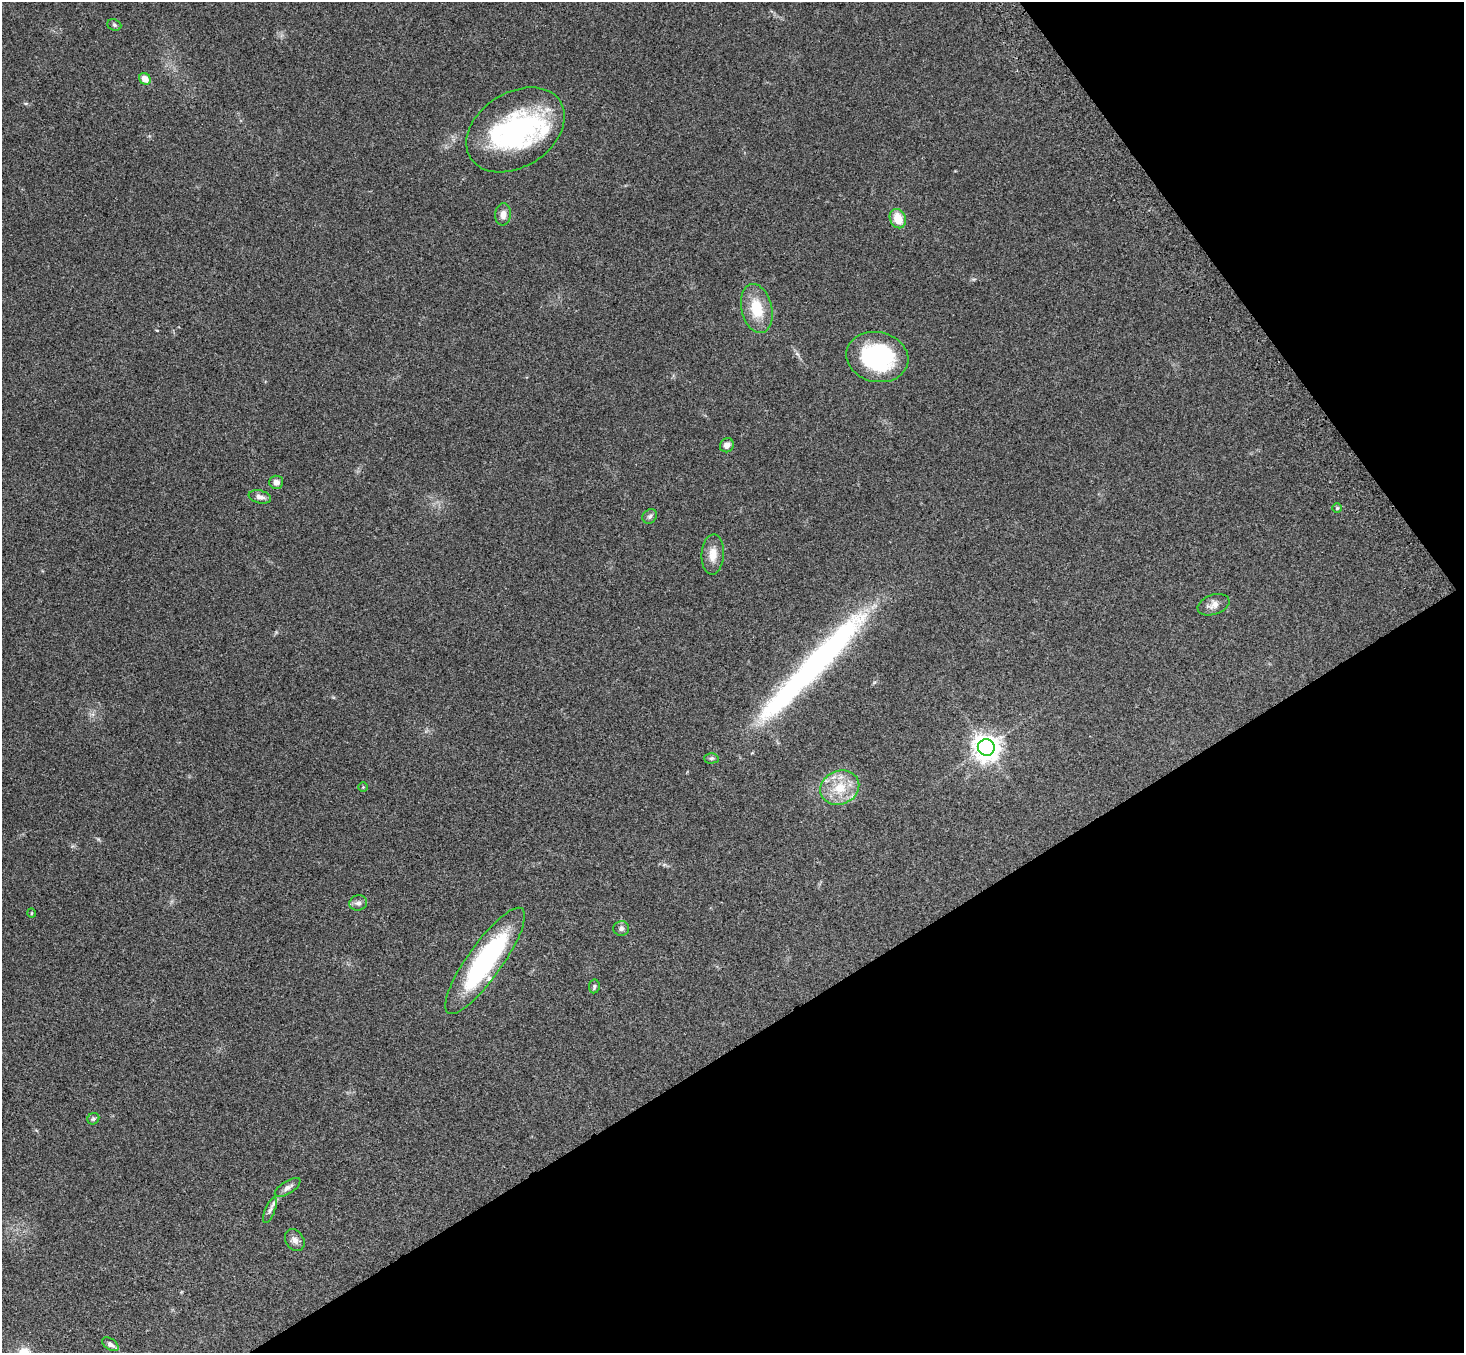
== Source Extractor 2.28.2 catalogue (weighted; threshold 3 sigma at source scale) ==
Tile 12 of 4 x 4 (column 4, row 3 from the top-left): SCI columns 4470-5931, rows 1705-3055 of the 6010 x 5974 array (HDU 1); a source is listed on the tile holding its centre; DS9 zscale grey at full resolution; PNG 1466 x 1355 px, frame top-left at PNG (2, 2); each listed source drawn as its Kron ellipse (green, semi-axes under 4 px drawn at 4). Shown black and unused: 30% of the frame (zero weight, under 3 of 4 exposures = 5% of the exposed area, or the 3 px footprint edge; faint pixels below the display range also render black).
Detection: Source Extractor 2.28.2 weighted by HDU 2 'WHT'; one run over the whole footprint, this tile lists its part. Background 0.204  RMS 0.0084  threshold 0.0379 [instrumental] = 3 sigma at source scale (4.5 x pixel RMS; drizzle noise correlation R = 1.50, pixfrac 1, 0.05/0.05 arcsec/px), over >= 5 px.
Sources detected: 32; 1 long thin detection or spike segment (spike, bleed or trail) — neither listed nor drawn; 3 inside a brighter listed object's ellipse — not listed separately; the other 28 listed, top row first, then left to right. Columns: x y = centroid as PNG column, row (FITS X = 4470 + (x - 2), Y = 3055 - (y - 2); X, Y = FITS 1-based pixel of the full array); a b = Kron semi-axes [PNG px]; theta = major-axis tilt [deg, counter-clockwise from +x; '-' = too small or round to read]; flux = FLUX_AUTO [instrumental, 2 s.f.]
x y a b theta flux
114 25 7 5 -21 1.6
145 79 6 5 - 7.2
515 130 53 37 32 140
503 214 11 8 84 5.4
898 219 10 8 -65 15
757 308 25 15 -77 25
877 357 31 25 -12 89
727 445 7 6 - 4.9
276 482 7 6 - 3.9
260 497 11 6 -12 4.1
1337 508 5 5 - 1.1
650 516 8 6 44 2.2
713 554 20 11 87 9.8
1213 605 16 10 19 6
986 747 8 8 - 900
711 758 7 5 1 1.6
363 787 4 4 - 0.84
840 788 20 16 23 22
358 903 9 7 15 3.2
31 913 5 3 - 0.61
621 928 8 7 - 2.9
485 961 64 17 54 130
594 986 7 5 82 1.5
93 1119 6 5 - 1.6
288 1187 14 6 32 4
270 1210 13 5 67 3.3
295 1240 12 9 -57 4.5
110 1344 9 5 -34 3.5